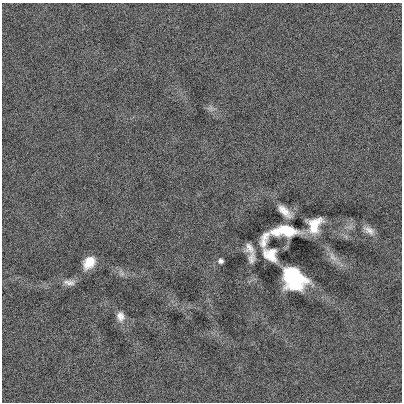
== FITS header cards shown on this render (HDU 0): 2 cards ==
NAXIS1  =                  400
NAXIS2  =                  400

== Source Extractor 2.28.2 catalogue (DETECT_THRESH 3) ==
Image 400 x 400 px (HDU 0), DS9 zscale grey, 1 PNG px = 1 image px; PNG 404 x 404 px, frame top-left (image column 1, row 400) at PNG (2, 3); no overlay
Background -0.00154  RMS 0.087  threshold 0.26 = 3 sigma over >= 5 px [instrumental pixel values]
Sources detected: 15; all 15 listed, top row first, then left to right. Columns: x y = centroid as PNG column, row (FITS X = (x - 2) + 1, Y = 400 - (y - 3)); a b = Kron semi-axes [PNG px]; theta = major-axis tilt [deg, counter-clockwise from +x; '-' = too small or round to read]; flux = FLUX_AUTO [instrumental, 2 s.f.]
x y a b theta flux
210 108 11 6 -14 21
284 211 15 6 -43 60
314 225 14 11 61 130
369 230 15 8 -29 40
286 231 20 8 -1 270
264 239 15 6 68 59
249 248 11 8 -61 38
270 255 14 10 -40 95
333 257 16 8 -54 47
251 258 12 7 78 32
221 261 6 5 - 16
89 262 12 9 52 120
293 278 21 16 -42 540
69 282 16 7 -2 35
120 316 13 10 -75 44